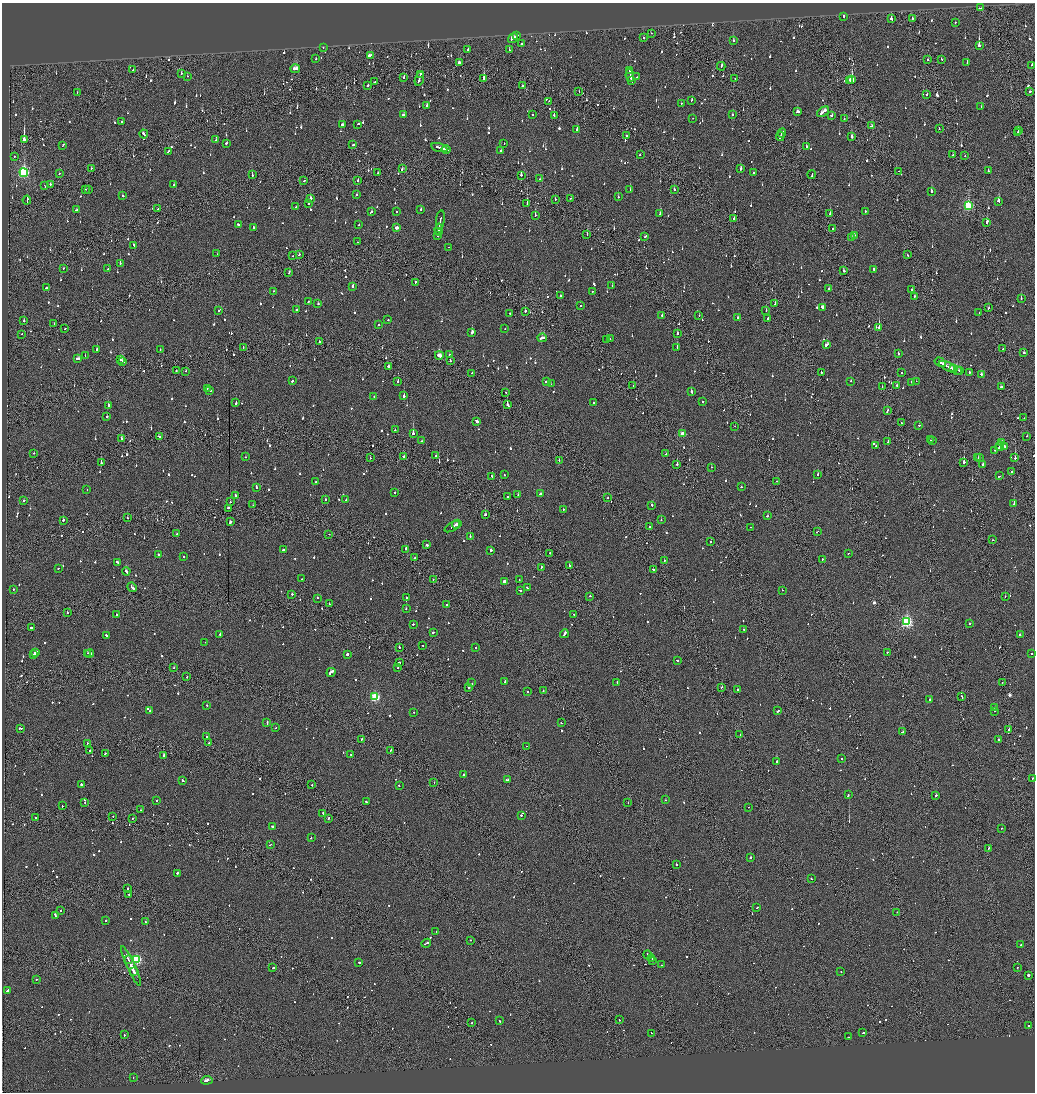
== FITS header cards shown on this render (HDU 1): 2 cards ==
NAXIS1  =                 2065
NAXIS2  =                 2180

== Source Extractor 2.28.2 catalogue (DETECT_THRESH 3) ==
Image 2065 x 2180 px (HDU 1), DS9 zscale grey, zoomed out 1/2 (1 PNG px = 2 x 2 image px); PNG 1037 x 1094 px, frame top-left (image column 1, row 2179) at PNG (2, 3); each listed source drawn as its Kron ellipse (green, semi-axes under 4 px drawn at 4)
Background -0.109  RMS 0.063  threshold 0.188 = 3 sigma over >= 5 px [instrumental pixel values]
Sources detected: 1352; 86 cannot appear on this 1/2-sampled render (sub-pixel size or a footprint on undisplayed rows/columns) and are neither listed nor drawn; of the other 1266, the 500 brightest by FLUX_AUTO listed and drawn (766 fainter detections omitted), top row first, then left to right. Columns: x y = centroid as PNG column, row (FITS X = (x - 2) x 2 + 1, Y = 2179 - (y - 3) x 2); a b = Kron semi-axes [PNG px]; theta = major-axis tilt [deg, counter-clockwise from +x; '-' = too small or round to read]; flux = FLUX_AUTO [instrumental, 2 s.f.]
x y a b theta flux
980 8 4 2 - 120
844 16 2 2 - 150
891 18 2 2 - 310
912 18 2 1 - 180
955 22 2 2 - 69
651 33 2 1 - 280
516 36 3 2 - 230
513 38 5 2 - 280
643 38 2 2 - 97
733 41 2 2 - 110
521 44 3 2 - 180
979 45 3 2 - 860
323 47 2 2 - 54
468 50 2 2 - 410
509 50 2 2 - 100
370 55 4 2 - 150
316 59 2 2 - 93
942 59 2 1 - 360
928 60 2 2 - 78
967 62 2 2 - 67
460 63 4 2 - 150
1032 65 2 2 - 91
721 66 4 2 - 180
295 69 5 3 - 260
133 70 3 2 - 160
630 71 3 2 - 130
181 73 2 2 - 72
420 74 3 1 - 110
630 75 6 2 -81 230
187 76 2 1 - 59
404 77 2 2 - 53
636 77 2 2 - 70
484 78 3 2 - 320
419 79 7 2 72 360
735 79 2 2 - 57
852 79 2 2 - 2400
632 80 4 2 - 180
850 80 2 2 - 270
375 82 3 2 - 100
368 85 2 2 - 83
523 85 3 2 - 160
579 92 2 1 - 55
1030 92 2 2 - 76
77 93 2 1 - 60
926 94 2 2 - 260
692 100 3 2 - 52
549 101 2 1 - 88
681 103 2 2 - 610
427 105 3 2 - 73
981 107 2 2 - 75
797 111 3 2 - 74
823 112 7 2 39 380
532 114 2 2 - 62
403 115 3 2 - 120
554 115 3 2 - 120
732 115 2 2 - 100
832 115 2 2 - 81
693 118 2 1 - 60
844 119 2 2 - 57
122 122 2 2 - 71
358 124 3 2 - 83
342 125 3 2 - 67
872 126 4 2 - 140
577 129 2 2 - 78
939 129 2 2 - 66
1018 131 2 2 - 72
782 133 5 2 - 210
1018 133 2 2 - 59
144 134 4 2 - 250
626 135 2 1 - 130
780 136 4 1 - 180
852 137 3 2 - 190
24 140 3 2 - 4000
216 140 2 2 - 57
227 143 2 2 - 350
504 143 2 2 - 90
63 145 3 2 - 88
353 145 3 2 - 170
806 146 2 2 - 140
439 148 8 2 -16 360
446 150 4 2 - 210
501 151 2 2 - 260
168 152 3 2 - 120
640 154 2 2 - 53
953 155 2 2 - 180
14 156 2 1 - 59
965 156 2 1 - 100
91 168 2 2 - 78
402 168 3 2 - 150
741 169 2 2 - 390
988 170 4 2 - 200
898 171 2 1 - 52
378 172 2 2 - 62
24 173 4 4 - 1800
753 173 2 2 - 96
59 174 2 1 - 150
812 174 4 2 - 140
252 175 2 1 - 72
521 175 2 2 - 91
540 179 2 2 - 52
358 180 2 2 - 53
304 181 2 2 - 66
50 184 2 2 - 81
174 185 2 1 - 73
45 186 2 2 - 58
85 189 2 2 - 63
89 189 2 2 - 110
674 189 2 2 - 250
630 190 2 2 - 76
931 191 2 2 - 230
357 195 2 2 - 140
123 196 3 2 - 62
618 197 2 2 - 110
311 198 3 2 - 110
571 198 2 1 - 57
555 199 2 2 - 72
27 200 4 1 - 120
999 201 3 2 - 250
527 203 2 1 - 170
309 204 2 2 - 52
296 206 2 2 - 78
968 206 4 3 - 1200
158 209 2 2 - 83
421 209 2 2 - 76
77 210 3 2 - 190
865 211 2 2 - 110
371 212 3 2 - 96
396 212 2 2 - 68
660 213 3 2 - 150
830 214 3 2 - 140
535 215 2 2 - 200
734 218 2 2 - 60
440 220 10 2 81 390
987 222 3 2 - 330
238 224 2 2 - 91
359 224 2 2 - 95
254 227 3 2 - 92
396 228 3 2 - 99
833 229 2 2 - 350
439 230 6 2 82 260
438 232 3 2 - 140
438 235 2 2 - 110
587 235 2 1 - 64
854 235 2 2 - 60
645 237 2 2 - 390
852 238 2 1 - 200
357 242 2 2 - 66
134 245 3 2 - 88
449 247 3 2 - 270
217 254 2 2 - 56
299 254 2 2 - 73
907 255 2 1 - 63
293 256 2 2 - 61
120 263 2 2 - 280
63 269 2 1 - 69
108 269 2 2 - 52
874 270 3 2 - 120
843 271 2 2 - 91
289 272 2 2 - 64
415 282 3 1 - 94
353 286 3 2 - 150
612 286 2 1 - 52
46 288 2 2 - 92
829 289 2 2 - 91
912 290 2 2 - 64
273 291 2 2 - 63
593 291 2 2 - 96
560 295 2 2 - 160
914 296 2 2 - 98
1021 299 2 2 - 110
308 301 2 2 - 60
775 303 2 1 - 260
318 304 2 2 - 190
581 306 2 1 - 120
823 307 3 2 - 210
988 308 2 2 - 99
297 310 2 2 - 290
218 311 2 2 - 90
525 311 3 2 - 240
766 311 2 2 - 56
979 312 2 2 - 64
510 313 2 2 - 66
662 315 2 2 - 61
699 315 2 1 - 70
738 317 2 2 - 120
768 318 2 2 - 73
388 320 2 2 - 74
24 321 2 2 - 160
54 323 2 2 - 59
379 324 2 2 - 56
879 327 2 2 - 1400
65 329 2 2 - 69
505 329 2 1 - 77
472 332 3 2 - 300
21 334 2 2 - 66
677 334 2 2 - 58
542 338 5 2 - 180
607 339 2 2 - 74
610 339 2 2 - 53
319 342 2 2 - 73
826 345 4 2 - 470
677 347 2 2 - 100
243 348 3 1 - 59
1003 349 2 2 - 53
97 350 2 2 - 130
160 350 2 2 - 53
898 353 2 2 - 110
1024 353 2 2 - 200
450 354 2 2 - 59
439 355 4 2 - 2000
85 356 3 1 - 81
78 359 4 2 - 180
120 359 2 2 - 140
123 361 4 2 - 270
450 361 2 2 - 140
940 362 6 2 -33 230
388 366 2 2 - 230
947 366 9 2 -25 430
954 369 3 2 - 220
957 370 3 2 - 210
176 371 2 2 - 77
186 371 2 2 - 54
960 371 3 2 - 210
821 372 2 2 - 300
970 372 2 2 - 96
472 373 2 2 - 52
901 373 2 2 - 200
981 374 3 2 - 83
292 381 2 2 - 170
398 381 2 2 - 260
851 381 2 2 - 68
916 381 2 2 - 220
546 382 3 2 - 390
911 382 2 2 - 74
551 384 2 1 - 85
897 385 2 2 - 67
633 386 2 2 - 71
882 386 2 1 - 60
1001 387 3 2 - 120
207 388 2 2 - 78
210 390 2 2 - 100
505 392 2 2 - 63
691 392 2 2 - 510
374 396 2 2 - 140
404 396 2 2 - 790
702 401 2 2 - 53
236 403 3 2 - 180
593 403 2 2 - 91
507 404 2 2 - 2600
108 405 2 2 - 300
887 411 3 2 - 86
107 416 2 2 - 230
1024 418 2 2 - 74
477 421 3 2 - 1700
901 423 2 1 - 240
919 425 2 1 - 120
735 426 2 1 - 58
395 430 2 2 - 100
413 433 2 2 - 770
683 434 3 2 - 220
159 436 3 2 - 120
1027 436 2 1 - 82
121 439 2 2 - 330
930 440 2 1 - 150
933 440 2 1 - 89
421 441 2 2 - 66
888 442 2 2 - 67
1002 443 4 2 - 140
876 446 2 2 - 180
1000 446 5 2 - 220
1005 446 2 2 - 74
995 450 2 2 - 82
34 453 2 2 - 65
666 454 2 1 - 110
436 456 2 2 - 150
245 457 2 2 - 53
403 457 2 2 - 170
978 457 2 1 - 210
370 458 2 2 - 92
980 458 2 2 - 110
1015 458 2 1 - 500
559 460 2 2 - 70
964 462 2 2 - 440
101 463 2 2 - 340
677 464 2 1 - 520
983 464 2 2 - 60
711 467 2 2 - 54
1012 472 2 2 - 100
504 475 2 2 - 73
818 475 2 2 - 120
492 476 3 2 - 460
999 476 3 2 - 69
776 481 2 1 - 120
316 482 2 2 - 240
256 487 2 2 - 160
741 487 2 2 - 65
87 490 2 1 - 55
395 492 2 2 - 64
540 494 3 2 - 240
518 495 2 2 - 88
235 496 3 2 - 130
507 497 2 2 - 260
608 498 2 2 - 55
325 499 2 2 - 64
346 499 2 2 - 80
24 500 2 2 - 58
230 502 2 2 - 110
1014 504 2 2 - 630
253 505 2 2 - 53
652 505 2 2 - 190
229 508 3 1 - 350
563 509 2 2 - 54
485 514 2 2 - 220
768 516 2 1 - 81
127 518 2 2 - 58
63 520 2 2 - 230
661 520 2 2 - 150
230 522 2 2 - 280
457 524 5 1 - 200
649 526 2 1 - 78
452 527 8 2 30 200
751 527 2 1 - 68
817 531 3 2 - 74
177 534 2 2 - 53
329 534 2 2 - 53
470 536 2 1 - 310
992 540 2 1 - 120
711 541 2 1 - 270
426 545 3 2 - 140
406 549 2 2 - 200
283 550 2 1 - 300
491 551 2 2 - 610
550 553 2 1 - 150
848 553 2 1 - 57
159 555 3 2 - 94
184 556 2 2 - 85
414 558 2 1 - 60
822 559 2 2 - 90
664 560 2 2 - 100
118 562 3 2 - 150
569 565 2 2 - 300
541 567 2 1 - 56
58 568 2 2 - 58
653 570 4 2 - 120
126 571 4 2 - 200
302 579 2 2 - 67
433 579 2 1 - 65
519 580 2 2 - 61
504 581 2 2 - 81
132 587 5 2 - 190
527 588 3 2 - 86
13 589 2 2 - 56
782 590 2 1 - 110
520 591 3 2 - 83
292 594 2 2 - 77
590 596 2 2 - 95
1005 596 2 1 - 130
317 598 2 2 - 130
406 598 2 2 - 77
329 604 2 2 - 62
447 605 2 2 - 55
406 609 2 2 - 64
67 612 2 2 - 96
573 614 3 2 - 96
116 615 2 2 - 520
907 622 4 3 - 2000
413 624 2 2 - 59
969 624 2 2 - 300
31 627 2 2 - 780
743 629 2 2 - 100
433 632 2 2 - 87
220 634 2 2 - 270
564 634 4 2 - 180
106 635 2 2 - 85
1020 635 2 2 - 210
205 642 2 1 - 120
423 645 2 2 - 61
399 647 2 1 - 260
476 647 2 2 - 56
36 652 2 2 - 82
888 652 2 1 - 93
88 653 3 2 - 130
1031 653 2 2 - 67
34 654 3 2 - 250
90 654 4 2 - 200
347 654 2 2 - 360
677 660 2 2 - 67
399 662 2 2 - 230
174 668 2 2 - 61
398 668 2 2 - 64
331 672 5 2 - 730
187 677 2 2 - 60
505 682 3 2 - 120
617 682 2 2 - 110
472 683 2 2 - 63
1002 683 2 1 - 57
469 687 2 2 - 120
721 687 2 2 - 68
737 689 2 2 - 77
543 690 2 2 - 67
527 692 2 2 - 59
375 697 3 3 - 1000
962 697 3 1 - 180
930 700 2 2 - 140
207 705 2 2 - 54
995 708 2 1 - 54
150 711 2 2 - 66
778 711 2 2 - 330
994 711 2 2 - 83
413 712 2 2 - 52
267 723 3 2 - 78
561 723 2 2 - 280
276 727 2 2 - 69
21 728 3 1 - 660
1009 730 2 2 - 910
902 732 3 2 - 93
740 735 2 1 - 97
206 737 2 2 - 340
361 739 3 1 - 63
998 739 2 2 - 100
87 743 2 2 - 77
209 743 3 2 - 760
526 746 2 2 - 53
391 750 3 2 - 110
90 751 2 2 - 68
105 753 2 2 - 110
164 755 2 2 - 230
351 755 2 2 - 54
841 759 2 2 - 84
777 761 2 2 - 110
464 775 2 2 - 81
1033 778 2 2 - 83
182 780 3 2 - 130
507 780 3 2 - 320
434 782 2 1 - 55
81 784 2 2 - 120
312 785 2 2 - 98
399 785 2 2 - 60
848 795 3 2 - 210
936 795 3 2 - 130
157 800 2 2 - 80
665 800 2 2 - 66
85 802 2 2 - 180
366 802 2 2 - 65
628 802 2 1 - 61
62 806 2 2 - 75
748 807 2 2 - 71
141 810 2 1 - 64
323 813 3 1 - 69
521 815 2 2 - 130
113 816 2 2 - 87
36 818 2 2 - 64
132 818 2 1 - 140
328 819 3 2 - 120
272 827 2 2 - 110
1002 828 2 2 - 140
311 838 2 2 - 55
270 845 2 1 - 54
988 849 4 2 - 150
750 857 2 2 - 190
676 864 2 2 - 250
177 873 2 2 - 320
811 878 2 2 - 66
127 888 2 2 - 54
129 895 2 2 - 56
757 907 2 2 - 67
61 911 2 2 - 65
897 912 2 1 - 91
55 915 3 2 - 120
106 920 2 2 - 110
146 922 2 2 - 61
436 932 2 2 - 54
470 940 2 1 - 150
426 943 5 2 - 200
1021 945 2 2 - 70
648 955 5 2 - 210
652 958 2 1 - 280
137 959 3 3 - 1400
128 960 3 1 - 160
653 960 2 1 - 110
359 962 2 1 - 89
662 965 4 2 - 140
131 966 22 2 -65 990
273 968 2 2 - 70
1017 968 2 2 - 110
134 972 4 2 - 180
841 972 2 2 - 64
1028 975 2 2 - 1600
37 979 2 1 - 100
7 990 3 2 - 130
619 1020 2 2 - 330
499 1021 2 2 - 91
472 1022 2 1 - 72
1028 1026 2 1 - 70
652 1033 2 2 - 250
863 1033 2 2 - 110
124 1035 2 2 - 140
848 1037 2 2 - 71
133 1077 2 1 - 61
207 1080 5 4 - 59
At the frame edge (FLAGS 8, measured only in part): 1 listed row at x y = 1033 778
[766 fainter detections neither listed nor drawn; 86 sub-pixel or undisplayed-footprint detections neither listed nor drawn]